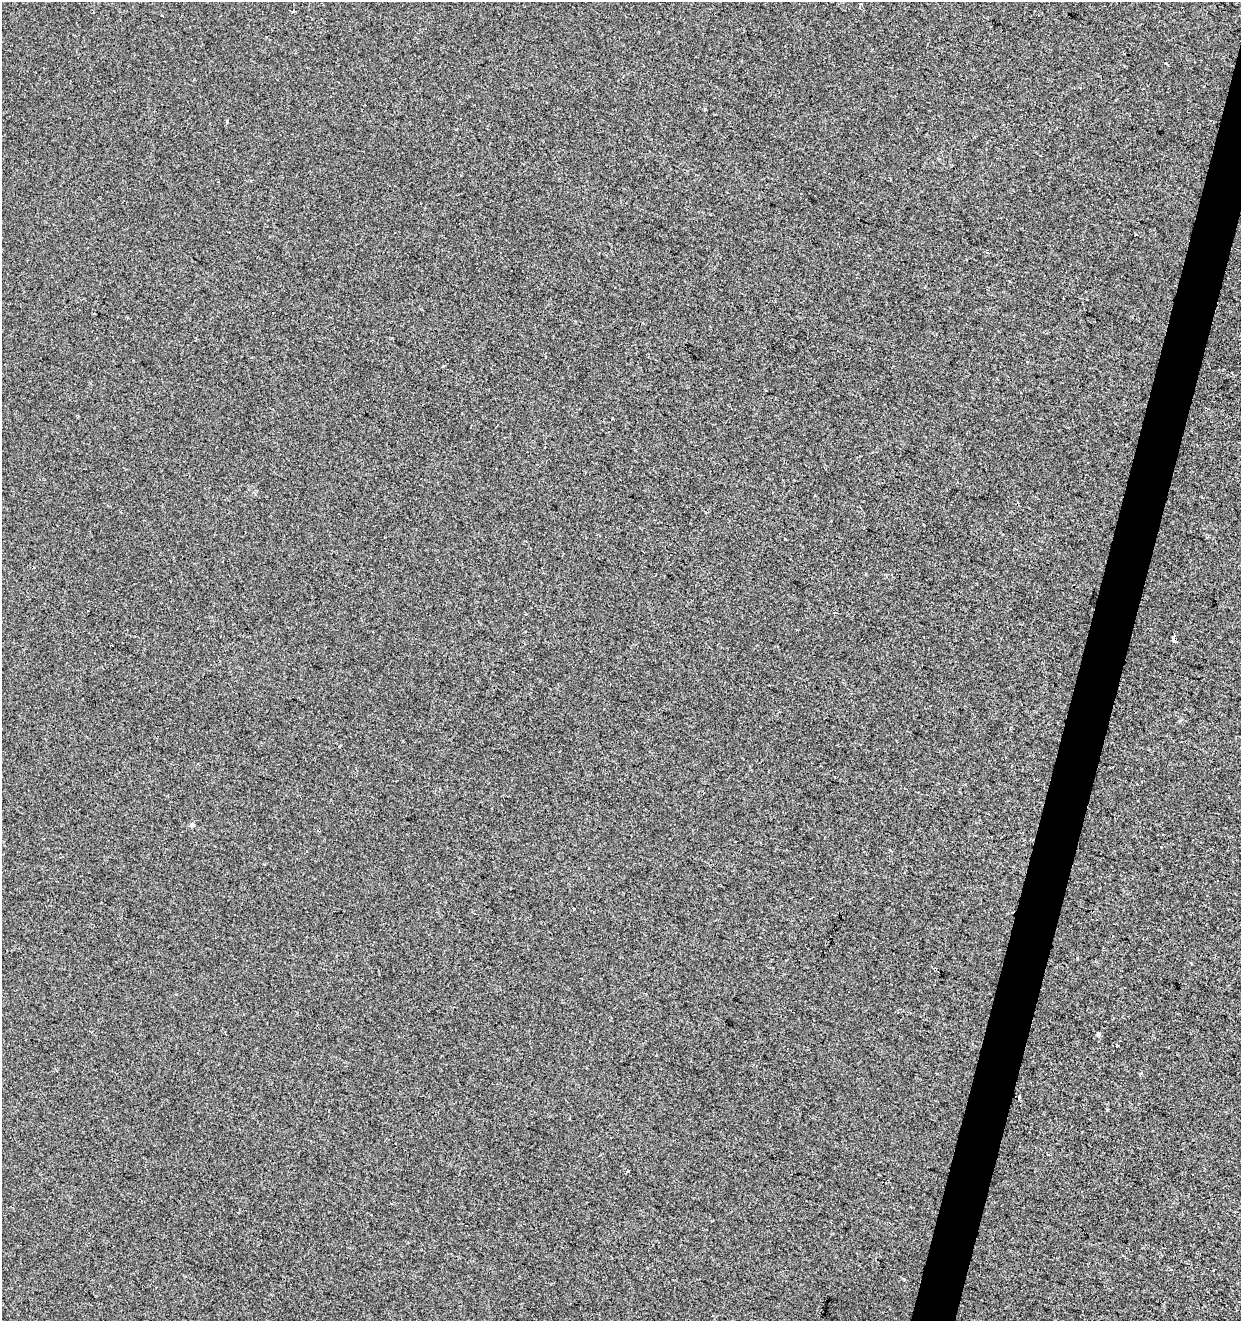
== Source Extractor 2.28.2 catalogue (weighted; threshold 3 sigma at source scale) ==
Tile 10 of 4 x 4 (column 2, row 3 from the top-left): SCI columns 1457-2695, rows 1328-2646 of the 5452 x 5285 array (HDU 1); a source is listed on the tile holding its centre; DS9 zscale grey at full resolution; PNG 1243 x 1323 px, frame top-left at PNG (2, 2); no overlay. Shown black and unused: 3% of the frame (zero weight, under 2 of 3 exposures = <1% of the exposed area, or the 3 px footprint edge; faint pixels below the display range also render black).
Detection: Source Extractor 2.28.2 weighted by HDU 2 'WHT'; one run over the whole footprint, this tile lists its part. Background -3.79e-04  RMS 0.0041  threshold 0.0187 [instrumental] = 3 sigma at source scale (4.5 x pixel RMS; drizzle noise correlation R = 1.50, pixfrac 1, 0.0396/0.0396 arcsec/px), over >= 5 px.
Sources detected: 16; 4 cosmic-ray / hot-pixel residue — not listed; the other 12 listed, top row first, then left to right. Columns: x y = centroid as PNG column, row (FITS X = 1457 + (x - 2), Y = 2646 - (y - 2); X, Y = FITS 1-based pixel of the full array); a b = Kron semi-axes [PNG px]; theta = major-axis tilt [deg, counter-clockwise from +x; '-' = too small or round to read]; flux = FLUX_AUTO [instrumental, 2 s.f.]
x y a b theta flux
861 4 3 3 - 0.52
293 11 3 3 - 1.2
705 109 4 3 - 0.43
227 121 3 3 - 1.1
1027 361 3 3 - 0.95
1174 639 6 3 -73 5.5
835 777 3 2 - 1
192 825 6 5 - 0.89
574 909 3 3 - 0.95
1098 1035 4 3 - 5.1
1141 1073 4 3 - 0.65
627 1171 3 3 - 4.6
Overlapping masked pixels (flux is a lower limit): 1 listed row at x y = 1174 639